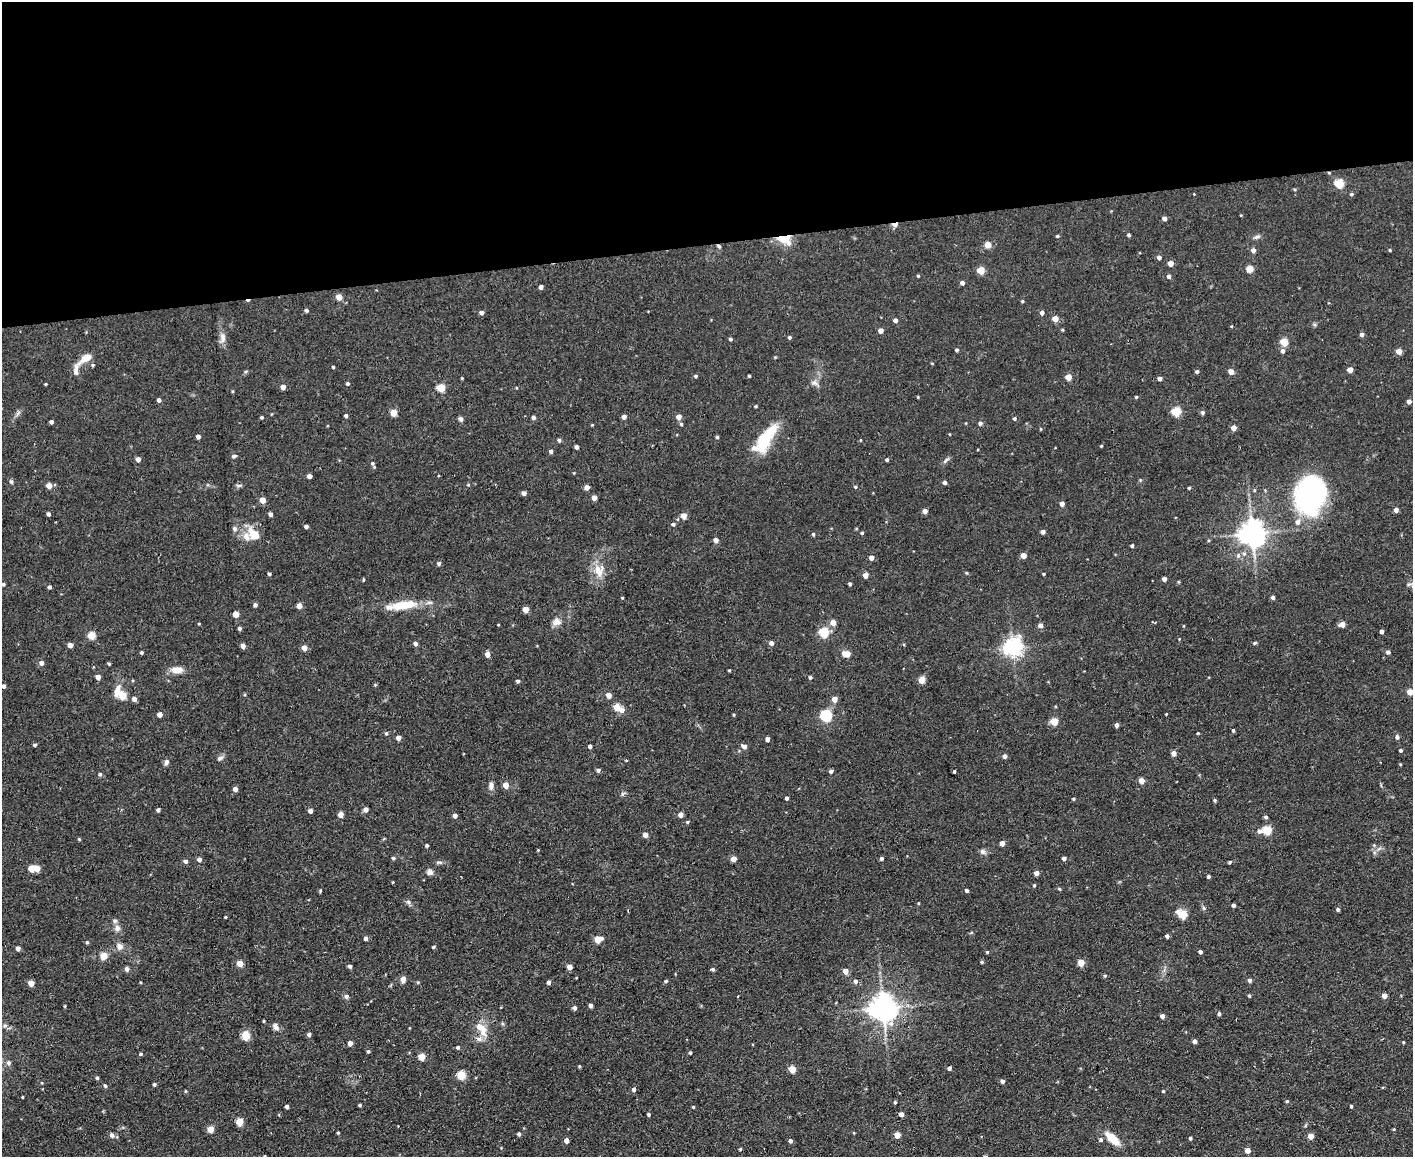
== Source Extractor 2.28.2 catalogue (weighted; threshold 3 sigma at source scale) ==
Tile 2 of 3 x 4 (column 2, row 1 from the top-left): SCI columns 1540-2950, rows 3467-4621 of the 4597 x 4621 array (HDU 1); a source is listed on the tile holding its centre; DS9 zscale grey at full resolution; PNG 1415 x 1159 px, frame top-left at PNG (2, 2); no overlay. Shown black and unused: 21% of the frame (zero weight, under 2 of 3 exposures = <1% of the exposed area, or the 3 px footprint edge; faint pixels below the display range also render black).
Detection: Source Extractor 2.28.2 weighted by HDU 2 'WHT'; one run over the whole footprint, this tile lists its part. Background 0.0586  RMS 0.0087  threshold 0.0389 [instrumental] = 3 sigma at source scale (4.5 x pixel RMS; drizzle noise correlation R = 1.50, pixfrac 1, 0.05/0.05 arcsec/px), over >= 5 px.
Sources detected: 338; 3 cosmic-ray / hot-pixel residue — not listed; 7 inside a brighter listed object's ellipse — not listed separately; the other 328 listed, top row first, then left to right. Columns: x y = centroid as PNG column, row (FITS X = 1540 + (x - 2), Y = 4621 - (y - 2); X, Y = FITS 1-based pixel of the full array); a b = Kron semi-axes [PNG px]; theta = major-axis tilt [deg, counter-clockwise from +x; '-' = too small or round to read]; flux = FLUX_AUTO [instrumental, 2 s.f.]
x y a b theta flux
1329 173 5 3 - 0.7
1339 183 5 5 - 40
1194 194 2 2 - 0.51
1351 194 5 4 - 1.2
1164 218 4 4 - 3.4
895 224 6 3 6 7
1129 235 4 3 - 1.5
1057 236 4 3 - 1.2
1257 237 10 4 19 2.1
784 238 7 4 -17 88
988 245 5 5 - 10
719 246 6 4 -48 1.4
1253 250 5 4 - 3.5
1390 250 4 3 - 0.89
1159 257 4 4 - 2.8
1170 263 4 4 - 8.2
1250 269 4 4 - 17
981 270 5 4 - 21
918 276 4 3 - 0.94
1169 276 5 4 - 2.5
962 283 4 4 - 3.3
541 287 4 4 - 3.3
339 297 4 4 - 12
1022 301 4 4 - 0.93
306 310 4 4 - 1.6
482 313 5 4 - 3
1042 313 4 4 - 3.5
1055 319 4 4 - 10
895 320 4 4 - 3.6
881 331 4 4 - 4.8
1362 334 4 4 - 2.8
789 337 4 4 - 1.3
223 338 14 7 85 4.7
730 339 4 3 - 1.4
1284 342 5 5 - 22
957 350 4 4 - 1.7
1283 351 5 5 - 2.9
1399 351 4 4 - 9.1
86 358 18 8 33 9.7
93 365 4 4 - 1.1
333 367 3 3 - 1.1
1350 370 4 4 - 6.7
1197 371 4 4 - 1.7
76 372 9 7 -89 3.1
1231 372 4 4 - 8.4
696 376 4 3 - 1.5
749 376 3 3 - 1.1
1068 377 4 4 - 9.9
1160 379 4 4 - 3.3
348 383 4 4 - 1.5
815 383 10 5 -26 2.7
46 384 3 3 - 0.74
283 387 4 4 - 5.6
441 388 5 5 - 31
233 391 5 3 - 0.8
1136 397 3 3 - 0.98
159 400 4 4 - 2.7
1409 401 4 4 - 3.3
756 406 4 3 - 0.9
1176 411 5 5 - 39
1203 412 5 4 - 1.8
393 413 4 4 - 15
346 416 3 3 - 2
262 417 3 3 - 1.3
533 417 4 4 - 2.7
624 417 4 4 - 3.9
678 417 5 4 - 5.7
461 419 7 5 -63 1.9
1014 419 4 4 - 1.4
51 422 4 3 - 2.4
980 423 5 5 - 1.8
681 424 4 4 - 1.3
1234 428 4 4 - 7.1
1041 429 4 4 - 0.8
198 437 4 4 - 3
717 437 3 3 - 1.4
765 439 37 12 55 39
559 440 4 4 - 1.8
1101 446 3 3 - 0.77
577 447 4 4 - 2.8
551 451 4 4 - 2.8
234 456 5 4 - 1.8
138 459 4 4 - 4.6
887 460 4 4 - 1.5
946 460 10 4 45 2
373 463 6 5 - 2
309 476 4 4 - 4.5
11 482 5 4 - 1.9
945 483 4 4 - 2.7
239 485 7 4 1 1.5
49 486 4 4 - 7.8
587 487 4 4 - 4.7
855 487 4 3 - 1.2
1189 488 3 3 - 1.1
1254 490 5 3 - 0.86
524 493 4 4 - 3.8
1312 494 34 25 75 170
594 498 4 4 - 6.7
262 500 5 4 - 9.1
1062 504 4 4 - 5
1396 510 4 4 - 4.1
925 511 4 4 - 5.1
48 514 4 3 - 2
270 514 4 4 - 2.7
684 516 6 5 - 5.3
673 524 4 4 - 2
306 526 4 3 - 2.6
235 529 7 6 - 2.6
1043 532 4 4 - 3
862 533 4 3 - 1.2
1252 533 8 7 - 960
254 534 19 11 -46 13
813 534 4 4 - 1.4
716 540 5 4 - 4.2
1132 546 4 3 - 1.6
1244 554 6 5 - 2.1
1023 555 4 4 - 8.1
871 558 4 4 - 4.7
439 563 5 4 - 1.8
598 571 18 12 -68 12
967 573 5 3 - 0.8
269 574 3 3 - 1.8
1044 574 3 3 - 0.94
865 575 4 4 - 6.2
1164 579 4 4 - 2.9
363 580 4 3 - 0.97
3 584 3 3 - 1.4
850 584 4 3 - 1.6
49 587 4 4 - 2
1273 597 4 4 - 2.4
622 598 3 3 - 0.85
255 605 4 4 - 2.4
408 605 21 11 12 16
299 606 4 4 - 7.2
525 609 4 4 - 11
236 614 4 4 - 12
557 622 11 10 - 5
833 623 5 4 - 9.1
199 624 4 3 - 0.68
1342 624 5 5 - 6.7
498 625 3 2 - 0.58
1040 625 5 4 - 3.6
240 628 4 3 - 1.9
824 632 5 5 - 51
1382 632 4 4 - 2.9
92 635 5 5 - 24
771 643 5 4 - 3.4
1255 643 5 4 - 1.1
415 644 4 4 - 3.3
70 645 4 4 - 5.6
243 646 4 4 - 4.7
1013 647 7 6 - 380
304 648 4 4 - 7.1
141 652 3 3 - 1.2
1388 652 4 4 - 2.3
488 654 5 4 - 6.7
847 654 7 5 -8 13
41 663 5 5 - 3.6
109 663 4 3 - 1.1
177 670 13 7 3 8.4
729 670 3 3 - 0.87
98 677 4 4 - 6.2
810 677 4 4 - 1.5
922 680 5 4 - 13
518 681 5 4 - 1.5
4 686 4 3 - 2.6
1410 692 4 4 - 11
122 695 10 6 -45 27
609 695 4 4 - 6.6
134 699 5 5 - 3.3
834 699 4 4 - 8.3
617 707 5 4 - 17
622 710 5 5 - 4.6
160 714 4 4 - 6.1
1166 714 3 3 - 0.59
826 716 5 5 - 91
1054 722 5 4 - 22
1117 725 4 4 - 3.5
1233 731 4 4 - 1.4
386 733 5 4 - 1.4
1198 733 3 3 - 0.82
1397 737 5 4 - 2.1
398 738 4 4 - 4.4
767 739 4 4 - 3.5
34 745 4 3 - 1.4
590 746 4 3 - 2.3
744 746 6 4 -24 3.4
1401 750 4 4 - 1.4
1174 753 4 4 - 5.1
1005 756 4 4 - 3.2
220 758 8 5 28 2.5
166 762 7 5 84 2.7
598 770 5 4 - 2.1
831 771 4 4 - 2.3
954 771 3 2 - 1.2
100 774 4 4 - 1.7
1142 781 4 4 - 8.1
506 785 4 4 - 8.2
491 786 10 6 84 3.7
235 789 4 4 - 4.4
623 794 7 5 60 1.5
787 798 3 3 - 2.2
1215 800 4 3 - 1.3
366 809 4 4 - 4.9
158 810 4 3 - 2.3
310 811 4 4 - 3.7
341 814 4 4 - 6.2
455 815 4 4 - 3.8
681 815 4 4 - 5.7
1266 817 5 4 - 1.3
688 822 5 4 - 1
1267 830 5 5 - 38
1259 831 6 5 - 3.1
645 835 4 4 - 5.4
79 839 4 3 - 0.84
1002 843 4 4 - 5.8
427 845 4 3 - 1.5
1374 845 4 4 - 1
983 851 8 7 - 2.6
393 858 4 3 - 1.5
882 858 4 4 - 1.5
1064 858 4 3 - 2.9
199 859 4 4 - 3.8
733 859 5 4 - 6.7
186 861 5 4 - 2.4
439 862 8 4 -8 1.6
1230 862 4 3 - 1.2
32 868 5 4 - 14
37 868 4 4 - 11
430 872 8 7 - 3
1036 873 4 4 - 5.3
1208 877 3 3 - 1.7
393 882 3 2 - 0.59
1034 885 4 3 - 1.1
320 890 4 3 - 1.1
967 890 4 4 - 1.7
408 902 7 5 -47 2
1233 905 3 3 - 2.7
1338 910 4 4 - 1.8
1183 914 6 5 - 36
225 917 3 3 - 0.9
117 928 8 8 - 3.7
1167 936 4 3 - 2.6
366 938 4 4 - 2.7
598 939 6 4 15 17
87 942 4 4 - 1.1
120 946 10 8 -54 4.3
433 947 4 3 - 1.1
18 948 4 4 - 3.5
987 952 4 4 - 0.96
1200 952 4 3 - 2.1
104 956 5 4 - 18
982 962 4 3 - 1.2
1081 962 5 4 - 15
240 963 4 4 - 12
350 966 4 4 - 2.5
569 967 4 4 - 7.4
127 969 5 5 - 3
713 969 4 4 - 1.6
845 971 5 4 - 6.8
1105 976 4 4 - 1.2
403 979 5 5 - 6.8
1250 980 5 4 - 2.1
666 981 4 3 - 1.3
855 981 5 5 - 2.5
418 982 4 4 - 0.93
549 982 4 4 - 2.9
31 983 4 4 - 9.1
1249 995 4 3 - 1.3
346 996 5 5 - 2.4
737 996 3 3 - 2.3
1384 996 4 4 - 4.7
65 1006 4 3 - 0.77
590 1006 4 4 - 2.8
883 1007 8 8 - 980
574 1008 4 4 - 2.8
1219 1014 4 4 - 1.5
1162 1016 4 4 - 3.6
264 1021 4 3 - 0.7
5 1026 6 5 - 1.8
275 1027 10 6 -55 3.5
481 1028 20 9 -52 13
309 1034 4 4 - 2.3
246 1036 5 4 - 35
1195 1041 4 4 - 3.4
1403 1042 4 3 - 0.75
350 1043 4 4 - 5
458 1047 4 4 - 1.8
368 1051 4 4 - 1.3
690 1053 3 3 - 1.3
141 1054 5 4 - 1.2
422 1057 5 4 - 16
9 1063 6 6 - 2.3
949 1068 4 4 - 2.4
792 1069 5 4 - 16
461 1075 5 5 - 33
97 1078 4 4 - 1.2
1002 1081 4 4 - 2.9
154 1084 3 3 - 1.5
105 1086 5 3 - 1.5
634 1089 4 4 - 3.1
186 1091 4 3 - 0.97
1163 1091 4 3 - 0.96
22 1097 3 2 - 0.75
1287 1101 4 4 - 0.91
895 1102 4 3 - 1.1
360 1105 3 3 - 1.1
1351 1106 3 3 - 1.2
287 1107 4 3 - 2.8
693 1107 3 3 - 0.96
648 1114 4 4 - 1.3
901 1114 4 4 - 4.5
240 1122 5 4 - 19
210 1129 4 4 - 13
1394 1129 4 3 - 0.75
338 1133 3 3 - 0.9
519 1134 4 4 - 1.7
112 1135 8 6 -60 2.5
897 1135 4 4 - 12
1311 1136 4 4 - 7.9
1112 1138 14 7 -42 19
1190 1138 4 3 - 1.3
566 1140 4 4 - 5.2
1101 1140 5 5 - 1.8
790 1141 4 4 - 2.5
740 1149 3 3 - 1.1
1248 1150 4 4 - 7.8
265 1156 4 2 - 0.66
Overlapping masked pixels (flux is a lower limit): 4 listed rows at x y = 1329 173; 895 224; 784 238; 719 246
Isophote crosses this tile's border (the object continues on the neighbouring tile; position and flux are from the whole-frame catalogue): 2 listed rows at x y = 1410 692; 265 1156